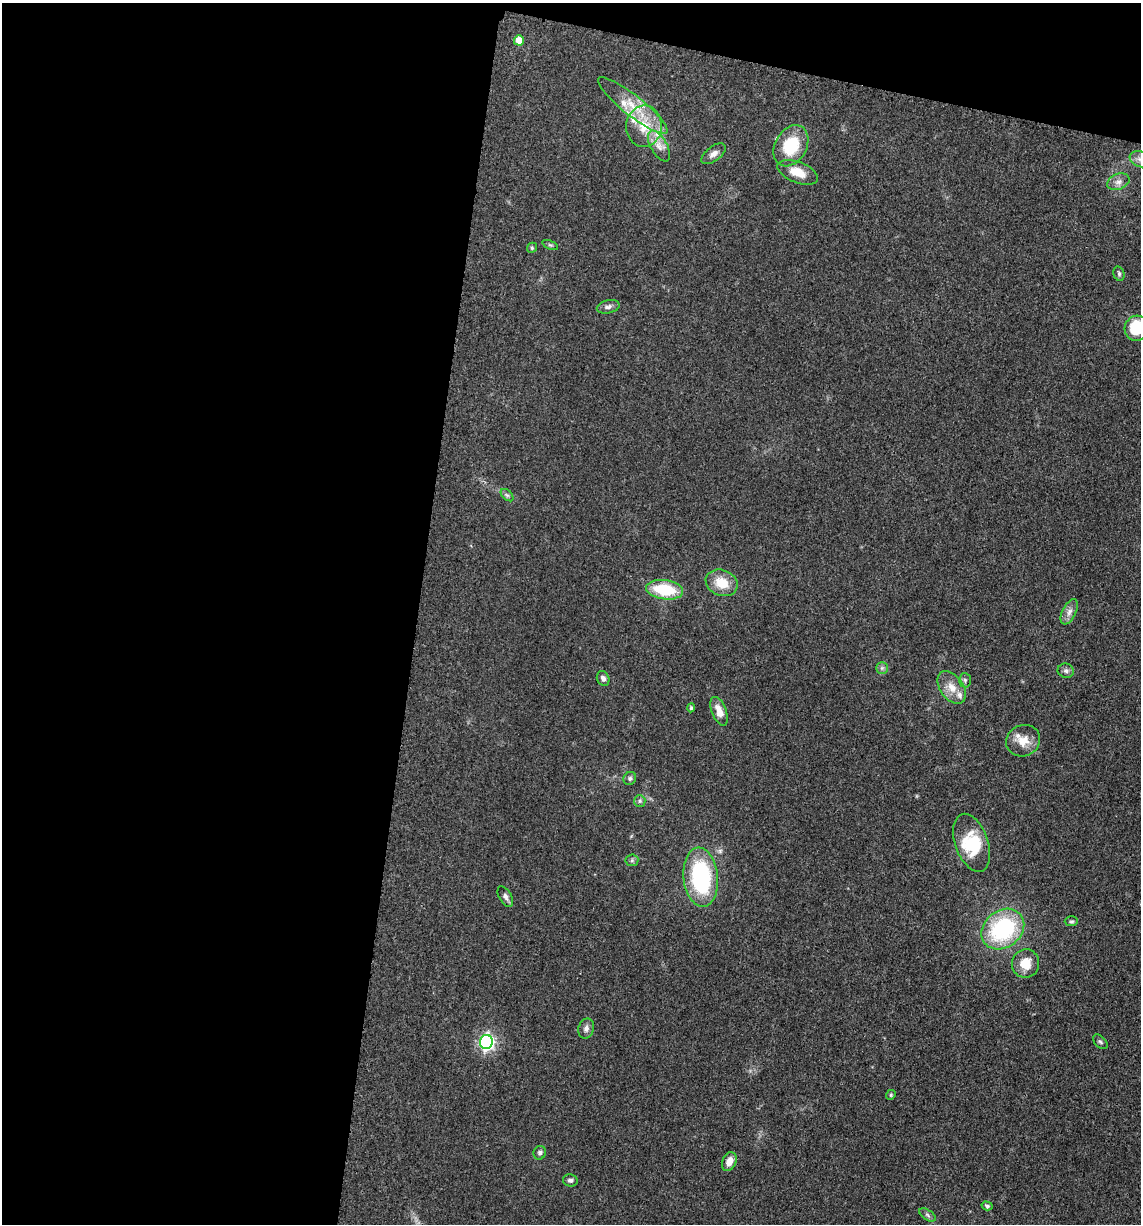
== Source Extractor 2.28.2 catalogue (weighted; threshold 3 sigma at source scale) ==
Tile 1 of 4 x 4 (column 1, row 1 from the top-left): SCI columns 247-1385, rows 3685-4906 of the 4980 x 4921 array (HDU 1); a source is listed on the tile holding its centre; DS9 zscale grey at full resolution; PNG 1143 x 1226 px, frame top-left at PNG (2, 3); each listed source drawn as its Kron ellipse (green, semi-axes under 4 px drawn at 4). Shown black and unused: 40% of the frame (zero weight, under 3 of 5 exposures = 4% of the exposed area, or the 3 px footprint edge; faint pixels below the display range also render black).
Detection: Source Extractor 2.28.2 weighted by HDU 2 'WHT'; one run over the whole footprint, this tile lists its part. Background 0.0562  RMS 0.0059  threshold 0.0267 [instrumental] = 3 sigma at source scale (4.5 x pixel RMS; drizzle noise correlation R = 1.50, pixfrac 1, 0.05/0.05 arcsec/px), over >= 5 px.
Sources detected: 49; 1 inside a brighter object's white glare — neither listed nor drawn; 4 inside a brighter listed object's ellipse — not listed separately; the other 44 listed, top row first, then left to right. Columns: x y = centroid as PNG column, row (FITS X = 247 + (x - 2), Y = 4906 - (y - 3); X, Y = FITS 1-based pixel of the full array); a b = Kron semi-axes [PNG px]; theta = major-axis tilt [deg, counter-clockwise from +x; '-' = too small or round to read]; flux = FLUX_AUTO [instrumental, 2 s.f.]
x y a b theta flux
519 40 5 5 - 7.3
633 106 43 10 -38 17
644 126 21 18 87 17
659 146 17 8 -60 5.4
791 146 22 16 60 26
714 154 14 7 37 3.3
1140 159 11 7 -20 3.4
798 172 21 10 -21 9.9
1118 182 11 7 22 3.3
550 245 8 4 -22 1.1
532 248 5 4 - 0.78
1119 274 7 5 -75 1.3
608 307 11 6 13 2.3
1137 328 13 12 - 23
507 495 7 4 -44 1.3
722 583 16 12 -22 12
665 590 18 9 -8 28
1069 612 13 7 63 3.3
882 668 5 5 - 1.3
1066 671 8 7 - 1.8
603 678 8 6 -67 2.3
965 680 7 6 - 1.4
952 687 18 11 -53 7.5
691 708 4 3 - 0.72
719 711 15 7 -69 6.6
1023 741 17 15 24 9.2
630 778 7 6 - 1.3
640 801 6 5 - 1.2
972 843 30 16 -70 19
632 860 6 6 - 1.1
701 877 29 17 -84 65
505 897 11 6 -59 2.1
1071 921 6 5 - 1
1003 929 23 18 38 61
1026 963 14 13 - 10
586 1028 10 7 76 2.5
486 1042 7 6 - 160
1100 1042 9 5 -45 1.3
891 1095 5 4 - 0.81
540 1153 7 6 - 1.5
729 1162 10 7 68 5.2
570 1180 7 6 - 1.6
987 1206 6 4 -15 1
927 1215 9 5 -34 1.4
Isophote crosses this tile's border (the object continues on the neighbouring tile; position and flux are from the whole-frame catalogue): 2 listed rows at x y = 1140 159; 1137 328